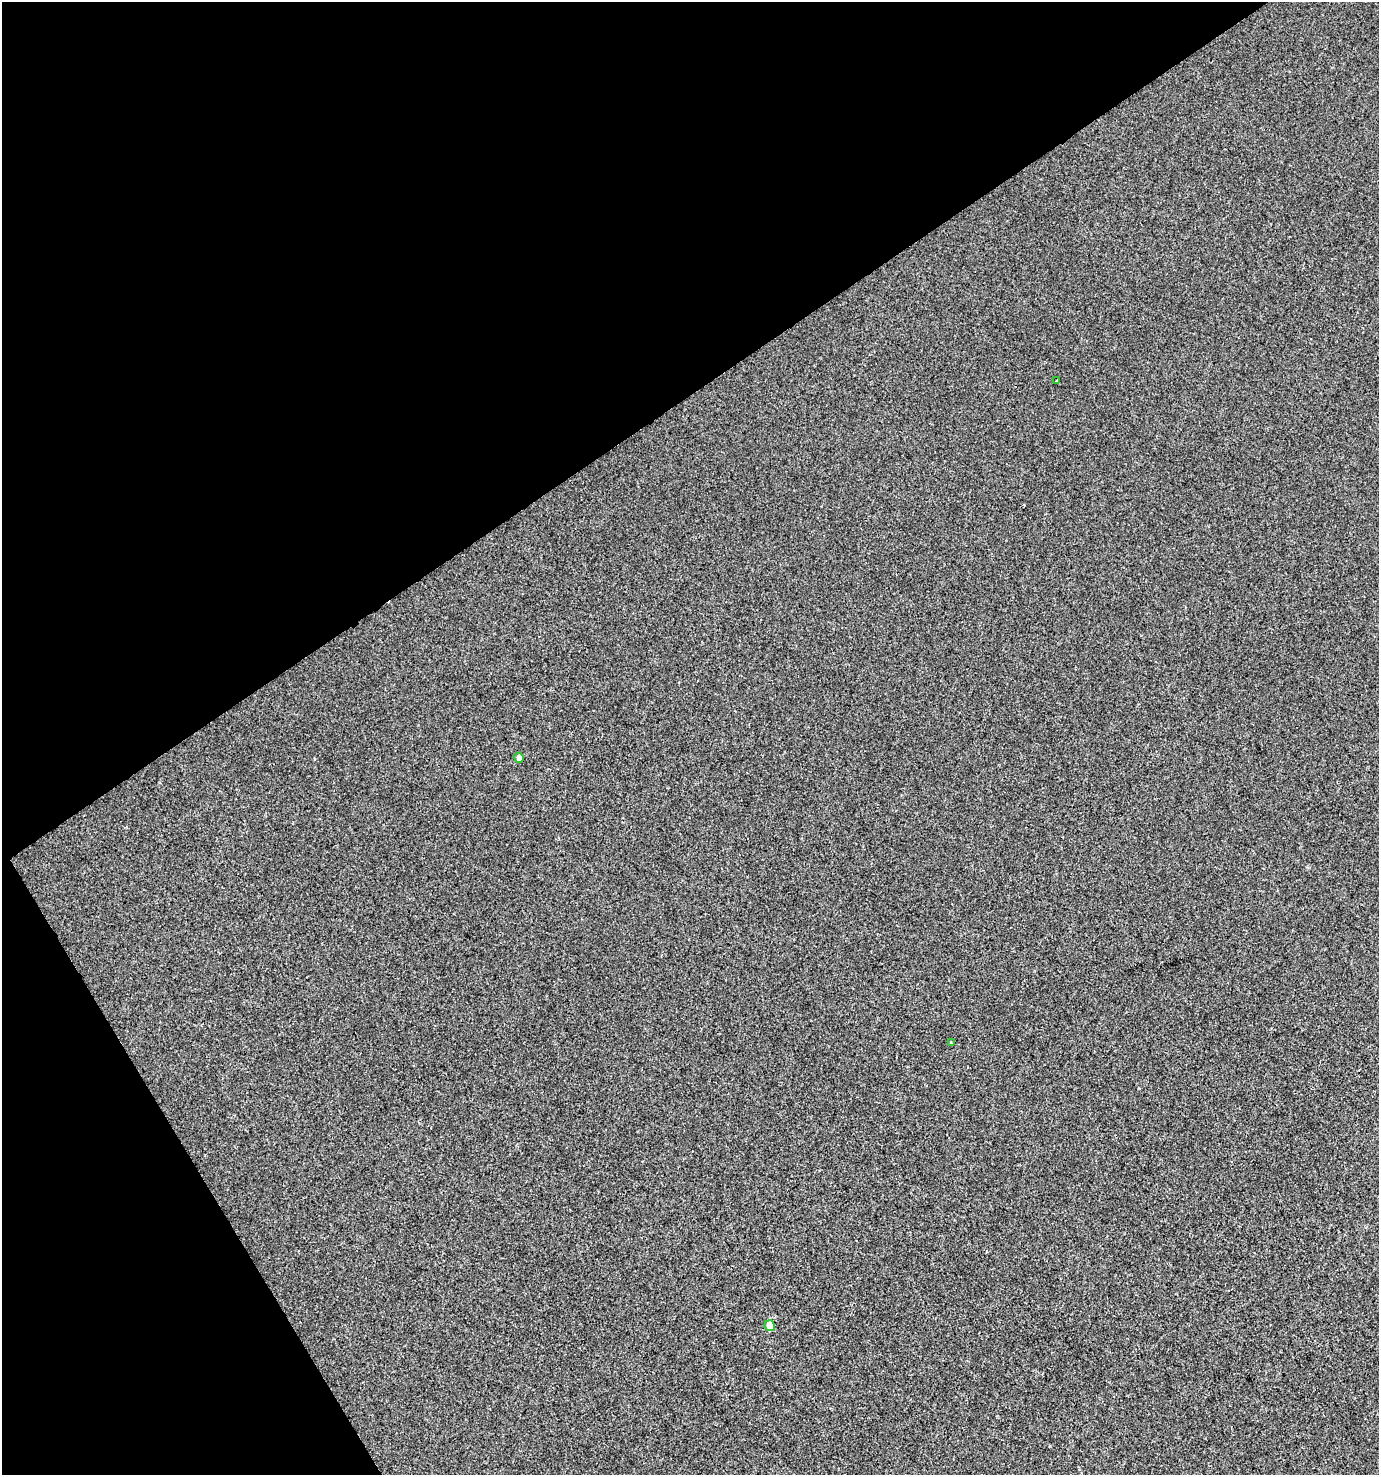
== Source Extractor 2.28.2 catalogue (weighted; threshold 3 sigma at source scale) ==
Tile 5 of 4 x 4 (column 1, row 2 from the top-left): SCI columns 118-1494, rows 2948-4420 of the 5803 x 5892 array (HDU 1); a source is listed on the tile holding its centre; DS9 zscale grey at full resolution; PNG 1381 x 1477 px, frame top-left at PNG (2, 2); each listed source drawn as its Kron ellipse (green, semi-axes under 4 px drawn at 4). Shown black and unused: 33% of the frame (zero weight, under 2 of 3 exposures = <1% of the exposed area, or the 3 px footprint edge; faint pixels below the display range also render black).
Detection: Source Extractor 2.28.2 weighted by HDU 2 'WHT'; one run over the whole footprint, this tile lists its part. Background 5.08e-05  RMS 0.0042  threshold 0.0189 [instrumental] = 3 sigma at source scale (4.5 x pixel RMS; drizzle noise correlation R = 1.50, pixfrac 1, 0.0396/0.0396 arcsec/px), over >= 5 px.
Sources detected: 4; all 4 listed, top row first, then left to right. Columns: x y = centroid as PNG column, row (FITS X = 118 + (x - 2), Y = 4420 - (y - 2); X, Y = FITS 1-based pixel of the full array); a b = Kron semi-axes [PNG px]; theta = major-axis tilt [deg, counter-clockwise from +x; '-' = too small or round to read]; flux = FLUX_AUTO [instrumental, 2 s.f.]
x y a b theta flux
1057 380 3 3 - 2.1
519 758 5 4 - 1.7
951 1043 4 2 - 0.47
770 1326 5 5 - 5.3